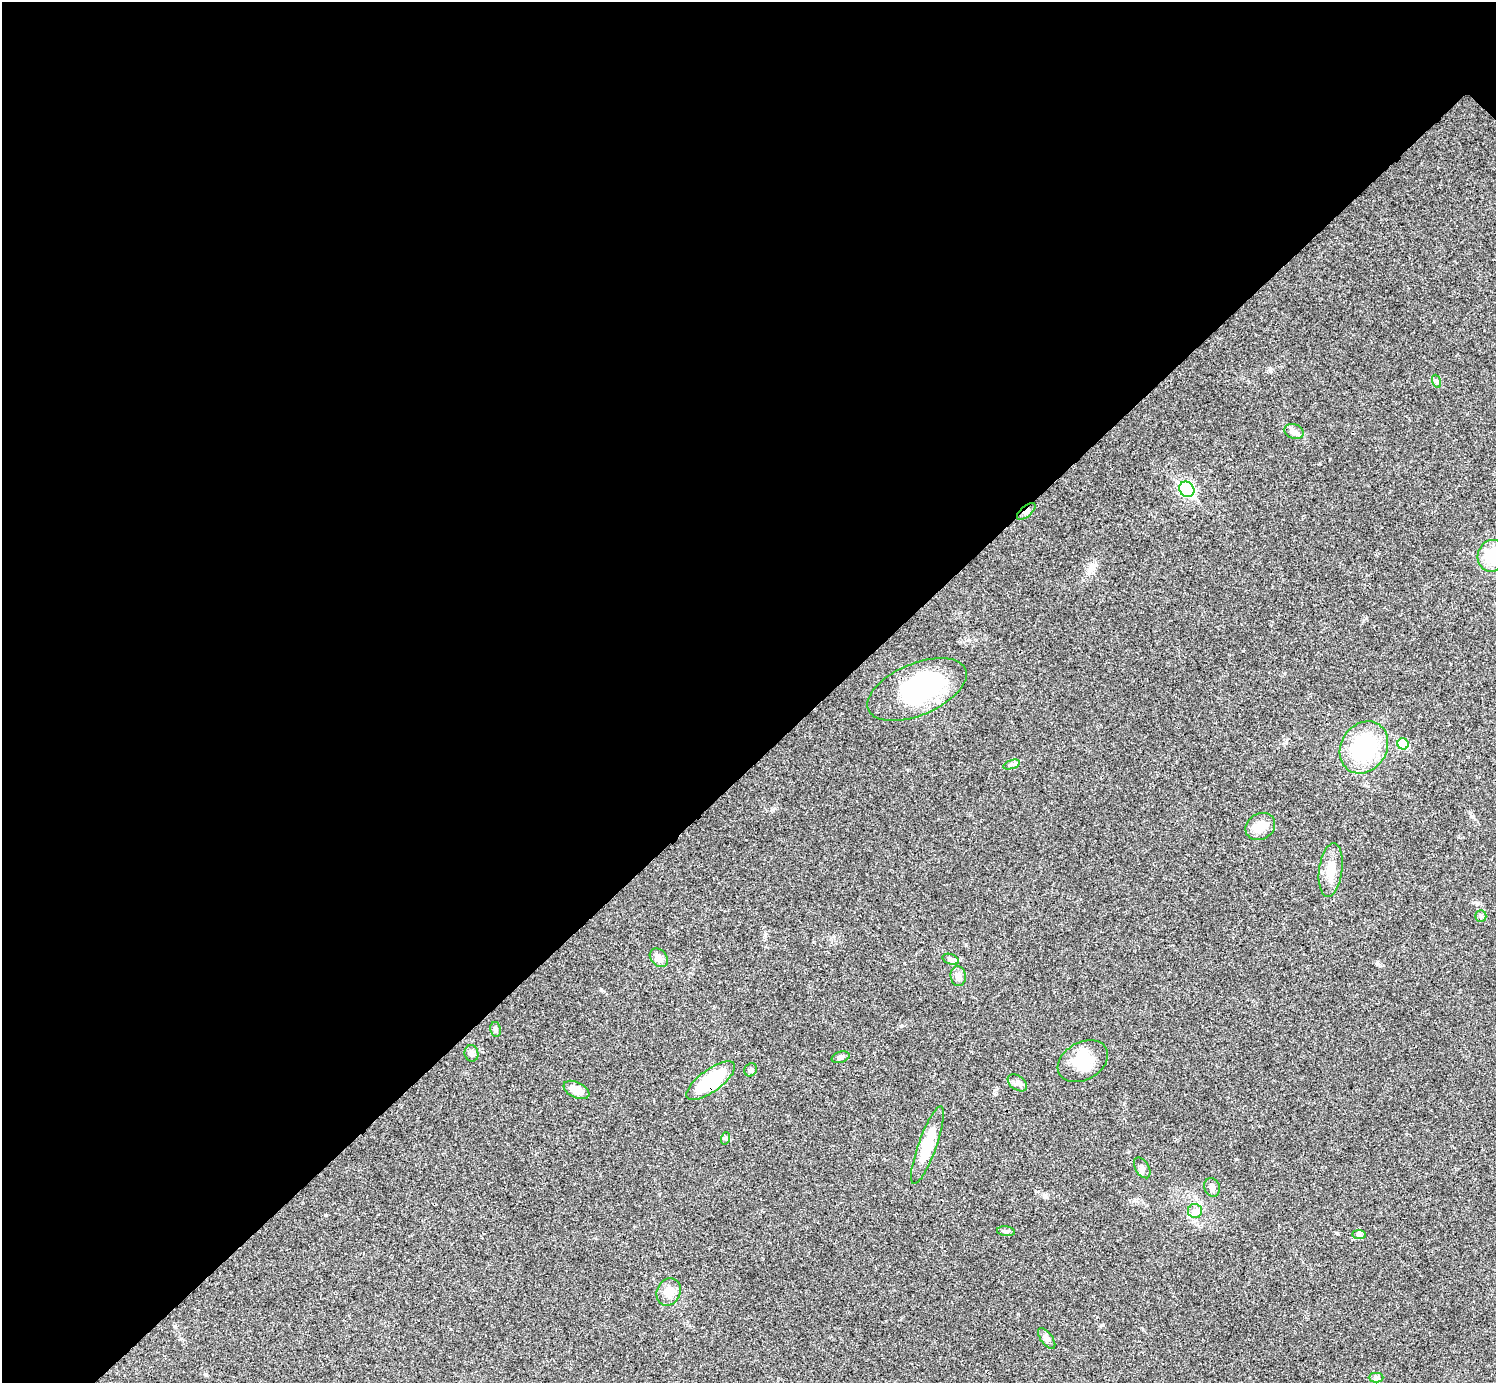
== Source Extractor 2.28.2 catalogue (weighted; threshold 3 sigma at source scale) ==
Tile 5 of 4 x 4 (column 1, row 2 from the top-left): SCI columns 7-1500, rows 3063-4443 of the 5983 x 5983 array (HDU 1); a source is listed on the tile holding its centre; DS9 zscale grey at full resolution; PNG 1498 x 1385 px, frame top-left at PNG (2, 2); each listed source drawn as its Kron ellipse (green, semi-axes under 4 px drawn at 4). Shown black and unused: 55% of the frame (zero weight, under 3 of 4 exposures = <1% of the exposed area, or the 3 px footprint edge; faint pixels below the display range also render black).
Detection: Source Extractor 2.28.2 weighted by HDU 2 'WHT'; one run over the whole footprint, this tile lists its part. Background 0.0195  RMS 0.004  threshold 0.0181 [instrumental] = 3 sigma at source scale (4.5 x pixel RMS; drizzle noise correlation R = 1.50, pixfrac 1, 0.05/0.05 arcsec/px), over >= 5 px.
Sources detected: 35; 2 inside a brighter object's white glare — neither listed nor drawn; the other 33 listed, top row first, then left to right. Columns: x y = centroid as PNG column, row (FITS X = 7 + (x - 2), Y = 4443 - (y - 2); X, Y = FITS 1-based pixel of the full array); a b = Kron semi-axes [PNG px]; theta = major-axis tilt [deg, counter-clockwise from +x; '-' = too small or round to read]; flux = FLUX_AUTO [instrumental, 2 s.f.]
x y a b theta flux
1436 381 7 4 -71 0.65
1294 432 10 7 -23 1.6
1187 489 8 7 - 58
1026 512 11 5 40 1.6
1492 556 16 14 69 14
917 690 53 26 23 50
1403 744 6 5 - 13
1364 747 27 23 56 37
1011 765 8 3 19 0.76
1260 826 15 12 31 5.3
1331 870 27 11 83 7
1481 916 6 5 - 0.78
659 958 10 8 -48 2.7
951 959 8 5 -19 1
958 976 10 7 -85 2.3
496 1029 7 5 -79 0.88
471 1053 8 7 - 1.2
840 1057 9 5 17 0.98
1083 1061 27 18 29 11
751 1070 7 6 - 0.98
711 1081 29 11 36 25
1017 1083 11 7 -36 1.5
576 1090 14 7 -26 5.1
726 1138 6 4 71 0.57
927 1145 41 9 70 14
1142 1168 11 6 -58 1.6
1212 1187 9 7 -70 1.5
1195 1211 7 7 - 1.5
1006 1231 9 5 -6 0.93
1359 1234 7 4 0 0.8
669 1292 14 11 65 4.3
1047 1339 12 6 -54 1.5
1376 1378 7 4 0 0.87
Overlapping masked pixels (flux is a lower limit): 3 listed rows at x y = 1026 512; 917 690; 711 1081
Isophote crosses this tile's border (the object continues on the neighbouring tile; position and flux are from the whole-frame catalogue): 1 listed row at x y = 1492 556
Unlisted compact peaks at least as high as the median listed source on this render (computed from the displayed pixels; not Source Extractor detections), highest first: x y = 1377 963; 1236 1159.